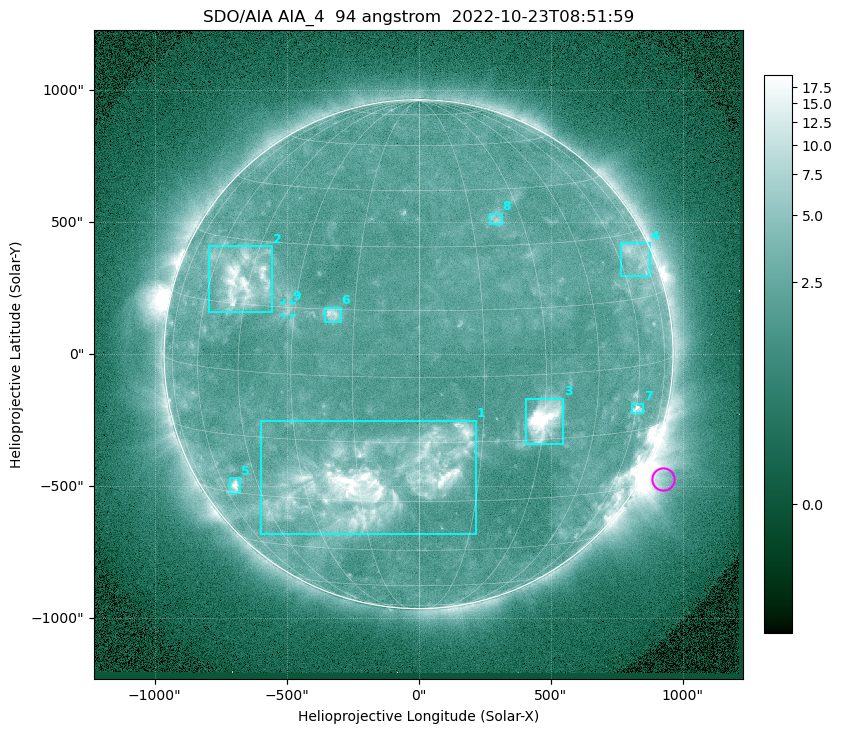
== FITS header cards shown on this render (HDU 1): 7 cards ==
TELESCOP= 'SDO/AIA '           / For AIA: SDO/AIA
INSTRUME= 'AIA_4   '           / For AIA: AIA_ATA1, AIA_ATA2, AIA_ATA3 or AIA_AT
WAVELNTH=                   94 / [angstrom] Wavelength
WAVEUNIT= 'angstrom'           / Wavelength unit: angstrom
DATE-OBS= '2022-10-23T08:51:59.137' / [ISO] Date when observation started; ISO 8
CTYPE1  = 'HPLN-TAN'           / CTYPE1: HPLN
CTYPE2  = 'HPLT-TAN'           / CTYPE2: HPLT

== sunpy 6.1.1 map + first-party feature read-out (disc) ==
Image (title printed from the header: SDO/AIA AIA_4  94 angstrom  2022-10-23T08:51:59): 1024 x 1024 px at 2.4 arcsec/px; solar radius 964 arcsec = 402 px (full disc in frame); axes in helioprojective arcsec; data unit not stated in the header (colour bar unlabelled)
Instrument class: DISC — disc imager (sunpy class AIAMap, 94 A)
Bright regions (active regions / flare kernels): reference = the median radial profile (limb darkening/brightening removed); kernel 9 px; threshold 5 sigma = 2.81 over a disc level ~2.17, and >= 1.15x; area >= 12 px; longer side >= 10 px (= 24 arcsec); searched inside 0.97 R_sun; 9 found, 9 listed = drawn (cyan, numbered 1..; 1 of them under ~33 arcsec drawn as corner ticks so the feature stays visible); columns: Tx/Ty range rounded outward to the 5 arcsec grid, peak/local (2 s.f.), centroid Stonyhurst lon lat
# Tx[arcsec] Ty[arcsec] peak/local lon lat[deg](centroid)
1 -595..215 -685..-250 11 -11 -25
2 -795..-555 155..410 7.6 -47 +21
3 405..550 -340..-165 15 +30 -10
4 765..875 295..420 3.6 +70 +24
5 -715..-675 -525..-470 7.3 -55 -28
6 -355..-295 120..175 4.8 -20 +14
7 805..850 -225..-185 5.3 +60 -10
8 265..315 490..535 3.2 +22 +37
9 -510..-480 145..195 2.7 -32 +15
Off-limb structures (1.02-1.3 R_sun): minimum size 162 px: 4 found; the strongest spans PA ~225..265 deg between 1.02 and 1.3 R_sun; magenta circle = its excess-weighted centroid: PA ~245 deg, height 1.08 R_sun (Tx ~925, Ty ~-470 arcsec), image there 3.5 x the reference